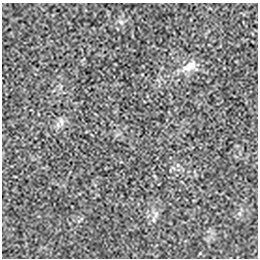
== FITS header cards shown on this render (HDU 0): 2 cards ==
NAXIS1  =                  256 / length of data axis 1
NAXIS2  =                  256 / length of data axis 2

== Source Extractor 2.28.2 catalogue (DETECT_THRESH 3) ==
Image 256 x 256 px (HDU 0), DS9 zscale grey, 1 PNG px = 1 image px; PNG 260 x 260 px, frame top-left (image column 1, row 256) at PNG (2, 3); no overlay
Background 2.59e-05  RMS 0.0024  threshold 0.00714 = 3 sigma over >= 5 px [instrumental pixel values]
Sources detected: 4; all 4 listed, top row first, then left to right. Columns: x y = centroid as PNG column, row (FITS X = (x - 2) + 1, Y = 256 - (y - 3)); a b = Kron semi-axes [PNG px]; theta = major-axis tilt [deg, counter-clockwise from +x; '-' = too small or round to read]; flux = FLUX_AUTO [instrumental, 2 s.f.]
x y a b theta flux
121 22 7 4 -45 0.31
190 66 22 11 29 1.9
61 122 11 5 -78 0.52
154 220 6 4 -71 0.21